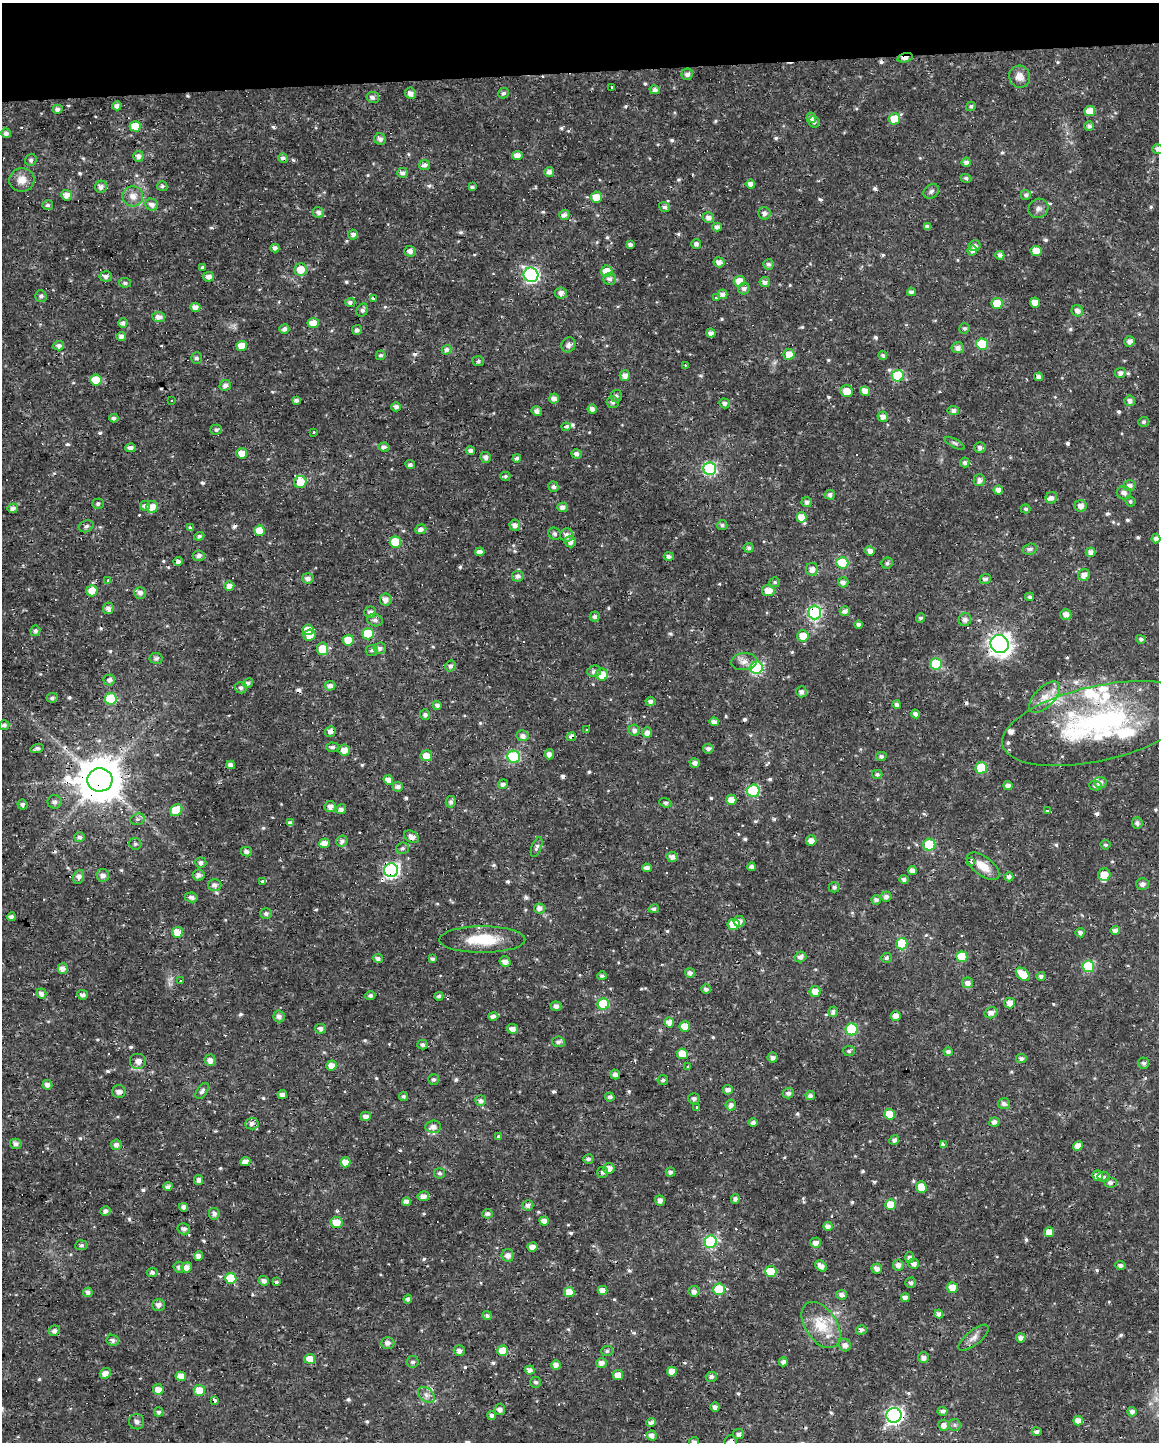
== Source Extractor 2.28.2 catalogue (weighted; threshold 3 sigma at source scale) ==
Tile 3 of 4 x 3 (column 3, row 1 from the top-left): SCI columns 2313-3469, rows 2890-4329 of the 4625 x 4381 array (HDU 1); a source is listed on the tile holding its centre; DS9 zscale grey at full resolution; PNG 1161 x 1444 px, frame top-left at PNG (2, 3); each listed source drawn as its Kron ellipse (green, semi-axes under 4 px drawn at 4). Shown black and unused: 5% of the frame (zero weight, under 3 of 4 exposures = <1% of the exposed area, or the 3 px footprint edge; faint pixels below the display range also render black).
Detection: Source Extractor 2.28.2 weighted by HDU 2 'WHT'; one run over the whole footprint, this tile lists its part. Background 0.0225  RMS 0.0028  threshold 0.0126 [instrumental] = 3 sigma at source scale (4.5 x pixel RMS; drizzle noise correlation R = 1.50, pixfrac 1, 0.0396/0.0396 arcsec/px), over >= 5 px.
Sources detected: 675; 28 cosmic-ray / hot-pixel residue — neither listed nor drawn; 13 inside a brighter listed object's ellipse — not listed separately; of the other 634, all 500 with FLUX_AUTO >= 0.548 (the completeness limit of this list) listed and drawn (134 fainter detections not listed), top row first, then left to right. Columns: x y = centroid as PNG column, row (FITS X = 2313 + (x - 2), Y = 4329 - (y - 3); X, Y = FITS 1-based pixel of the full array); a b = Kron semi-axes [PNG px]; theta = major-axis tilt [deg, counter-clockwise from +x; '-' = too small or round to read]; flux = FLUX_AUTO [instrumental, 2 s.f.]
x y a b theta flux
905 58 8 4 14 2.3
687 74 6 5 - 1.1
1019 77 11 10 - 2.5
612 87 3 3 - 2.6
655 90 5 4 - 1.1
410 93 5 5 - 1.5
503 93 5 5 - 0.73
373 97 6 5 - 1.1
117 106 4 4 - 1.2
971 106 5 5 - 0.58
57 109 5 4 - 0.91
1090 111 5 5 - 3.3
811 118 5 5 - 0.95
894 119 6 5 - 5
814 122 6 5 - 0.78
135 126 5 5 - 5.3
1089 126 5 4 - 1
6 133 5 4 - 1
380 139 6 5 - 1.1
1158 149 5 5 - 1.3
517 155 5 4 - 2.2
138 156 5 5 - 1.3
283 158 5 4 - 1.3
31 160 6 5 - 0.8
966 162 5 4 - 1.3
424 165 5 5 - 1.1
549 172 5 4 - 1.1
402 173 5 5 - 1.2
966 178 5 4 - 0.63
22 180 12 12 - 3
750 184 5 4 - 1.4
162 186 5 5 - 0.62
101 187 6 6 - 1.4
472 187 4 3 - 0.58
931 191 8 6 39 0.83
66 195 5 5 - 2.1
1026 195 5 5 - 0.85
133 196 10 10 - 2.4
596 197 5 5 - 3.6
48 205 5 5 - 0.68
152 205 6 6 - 1.4
664 207 5 5 - 0.86
1038 208 10 9 - 1.4
318 212 6 5 - 1.2
764 213 6 6 - 0.94
564 215 5 5 - 1.2
708 217 5 5 - 1.5
717 227 4 4 - 1.4
927 227 4 4 - 0.97
353 235 5 5 - 1.2
696 244 5 5 - 1
630 245 4 4 - 0.99
975 246 6 5 - 1.2
275 248 4 4 - 1.1
410 251 6 5 - 1.2
972 251 5 4 - 1.2
1036 251 5 5 - 4.3
1000 255 4 4 - 1.2
719 262 5 5 - 1.4
768 264 5 5 - 1
203 267 3 3 - 3.4
301 270 6 6 - 4.1
607 271 6 5 - 4.6
531 275 7 7 - 58
106 276 6 5 - 1.1
208 277 5 4 - 1.4
610 279 6 5 - 1.2
739 281 5 5 - 3.5
765 282 5 5 - 1.3
125 283 6 5 - 0.66
744 289 6 5 - 1
911 292 4 4 - 0.98
561 293 6 5 - 1.3
722 294 5 4 - 1.3
41 296 6 5 - 0.78
716 297 3 3 - 0.82
373 298 4 3 - 4.4
350 302 5 4 - 0.84
1035 302 5 5 - 2.4
997 303 5 5 - 7.5
195 307 5 4 - 1.8
362 310 7 5 60 0.88
1077 311 6 5 - 1.3
159 317 6 5 - 1.9
123 323 5 4 - 1.3
313 323 5 5 - 3.7
965 328 5 5 - 0.61
284 329 5 4 - 1.2
357 330 5 5 - 0.91
711 333 5 4 - 1.2
121 336 5 4 - 1.3
1130 341 5 5 - 1.3
982 344 6 5 - 12
568 345 8 6 60 1.2
59 346 5 5 - 1.1
242 346 5 5 - 4
958 348 6 5 - 1.3
447 350 5 4 - 1
789 354 5 5 - 3.5
381 355 5 4 - 0.65
883 356 4 4 - 0.89
196 358 6 5 - 0.69
478 361 6 5 - 0.6
685 365 3 2 - 0.59
1120 373 6 5 - 1.1
898 375 6 6 - 19
625 376 5 5 - 1.8
1038 377 4 4 - 1.2
96 380 5 5 - 8.5
225 385 6 5 - 1.2
847 391 6 6 - 3
865 391 5 5 - 2.7
616 396 6 5 - 0.71
554 399 5 4 - 1.4
296 400 4 3 - 0.9
171 401 3 3 - 0.83
1130 401 5 5 - 1.2
613 402 6 6 - 0.86
725 403 5 4 - 1.1
396 407 4 4 - 1.2
592 409 4 4 - 1.3
953 410 5 4 - 1
537 411 5 4 - 1.1
883 417 5 5 - 1.7
114 418 4 4 - 0.82
1143 422 5 5 - 0.58
566 427 4 3 - 67
216 430 5 5 - 0.77
313 433 3 3 - 0.69
955 443 11 4 -28 0.63
384 447 5 4 - 0.89
131 448 5 4 - 1.1
980 448 6 5 - 0.96
470 450 4 4 - 0.82
242 453 5 5 - 2.8
577 454 5 4 - 1.3
485 457 5 5 - 1.2
517 458 4 4 - 1
965 463 5 4 - 1
410 464 5 3 - 0.96
710 469 6 6 - 33
505 476 5 4 - 0.57
979 480 6 5 - 1.3
300 482 6 6 - 3.9
1129 486 6 5 - 1.3
554 487 5 5 - 0.83
998 490 4 4 - 1.7
1124 493 7 6 - 1.4
830 495 5 4 - 1
1051 498 6 5 - 1.1
1130 501 5 5 - 0.56
807 502 5 5 - 1.1
98 504 6 5 - 0.71
145 506 5 5 - 1
1081 506 6 6 - 1.7
152 507 6 6 - 3.1
563 507 5 4 - 1.4
13 508 5 4 - 1.3
1026 509 5 4 - 0.58
801 517 5 5 - 3.1
515 525 5 5 - 1.4
722 525 5 5 - 0.74
86 526 8 5 20 0.76
191 527 4 3 - 0.79
421 529 6 5 - 1.2
260 531 5 5 - 4.7
555 534 6 5 - 0.58
567 535 6 6 - 1.5
199 536 5 4 - 0.64
1156 538 5 4 - 1.1
395 542 5 5 - 9
570 542 6 5 - 1.4
749 548 5 5 - 0.65
1030 549 7 5 14 1
870 551 5 4 - 1.4
480 552 4 4 - 1.5
1090 552 5 5 - 1.3
199 556 6 5 - 1.1
669 557 5 4 - 0.95
178 561 4 4 - 1.1
842 563 6 6 - 15
887 563 6 5 - 0.68
812 569 6 6 - 1.9
1084 575 6 5 - 1.7
518 576 6 5 - 1.3
308 578 6 5 - 1.2
985 579 5 5 - 1
108 580 3 3 - 1
775 582 5 5 - 0.56
843 582 5 5 - 1
229 586 5 4 - 1.9
92 591 5 5 - 3.7
768 591 6 5 - 3.1
140 593 6 6 - 1.2
1030 597 4 4 - 0.63
386 600 6 6 - 1.8
108 608 6 5 - 1.1
845 611 5 4 - 1.2
370 612 6 5 - 1
815 613 7 6 - 39
1066 615 5 5 - 1.5
595 616 5 5 - 0.74
920 618 5 4 - 0.7
375 620 8 6 -15 1.1
965 620 6 6 - 1.3
859 625 4 4 - 0.94
308 630 5 5 - 3.3
35 631 5 5 - 0.79
368 634 6 5 - 12
310 635 6 5 - 2.9
803 636 6 5 - 4.1
1141 639 5 4 - 0.74
348 640 5 5 - 4.6
1000 644 9 8 - 190
380 648 6 6 - 1.1
322 649 6 5 - 6
372 650 6 5 - 0.59
156 658 7 5 -8 0.81
744 662 13 8 6 1.9
936 664 5 5 - 15
451 666 6 5 - 0.91
757 668 6 6 - 29
594 671 7 5 13 1
602 675 6 6 - 4.4
109 680 6 5 - 1
248 683 5 5 - 0.91
330 686 5 5 - 1.3
241 688 6 5 - 0.79
801 692 5 5 - 1.1
1044 697 19 10 46 3.6
52 698 6 5 - 0.64
111 699 6 6 - 13
650 701 5 4 - 0.96
437 705 4 4 - 1.1
897 705 4 4 - 0.93
915 714 4 4 - 1.2
425 715 5 5 - 0.81
714 722 5 4 - 1.5
1098 723 98 37 13 58
4 725 5 5 - 0.9
587 730 3 3 - 0.91
634 730 5 5 - 1.1
330 732 5 5 - 1.4
647 732 5 5 - 1.4
523 736 6 5 - 1.3
571 737 5 3 - 3.8
332 747 6 5 - 0.74
37 749 7 4 15 0.89
708 749 5 5 - 0.93
344 750 5 5 - 2.5
549 754 5 4 - 1.3
426 756 6 5 - 3.2
881 756 5 4 - 0.7
514 757 6 6 - 26
695 763 5 4 - 1.2
231 765 4 4 - 1.3
981 768 6 6 - 13
877 774 5 4 - 0.71
100 780 12 11 - 1000
388 780 5 4 - 1.9
1100 782 6 5 - 1.3
503 784 5 4 - 0.95
1008 786 4 4 - 1.3
1095 786 6 5 - 0.93
398 787 5 5 - 1.2
753 791 6 6 - 24
731 800 5 5 - 2.7
55 802 7 7 - 1.1
451 802 6 5 - 0.89
665 803 6 4 -19 0.61
22 804 5 5 - 0.82
330 807 5 5 - 1.4
341 809 5 5 - 1.1
176 810 7 5 42 6.7
1047 810 3 3 - 14
137 819 7 5 19 0.7
290 823 4 4 - 1.6
1137 823 5 5 - 0.91
80 837 5 5 - 1
412 837 8 5 -29 1.7
342 841 6 5 - 1.1
811 841 5 5 - 1.9
324 843 5 5 - 2.3
135 844 6 6 - 0.56
929 845 6 6 - 11
1105 845 5 4 - 0.58
537 847 10 5 69 0.72
402 848 6 5 - 0.6
246 852 5 4 - 1.2
672 857 5 5 - 1.3
971 861 3 3 - 47
201 863 5 5 - 0.76
983 866 19 9 -36 3.6
752 867 4 4 - 1
647 868 5 4 - 1
391 870 7 7 - 61
912 871 4 4 - 1.8
103 875 6 6 - 1.4
198 875 6 5 - 1.2
1104 875 6 6 - 3.2
79 877 7 5 73 1.5
1009 877 4 4 - 1
904 880 4 4 - 1.1
263 881 3 3 - 6.2
1142 884 6 5 - 1.2
215 885 6 6 - 1.1
834 887 5 5 - 0.81
886 896 5 5 - 1
191 897 6 5 - 1.2
876 900 5 4 - 0.96
539 908 5 5 - 1.4
654 909 5 4 - 0.67
266 913 5 5 - 0.79
11 917 4 4 - 0.92
739 921 5 5 - 1.5
734 924 6 5 - 5.7
1115 930 5 4 - 1.3
177 932 5 5 - 3.9
1080 933 4 4 - 1.1
482 940 43 13 0 9.8
902 943 6 5 - 9.8
800 957 6 5 - 1
962 957 5 5 - 10
378 958 5 4 - 0.92
886 958 5 5 - 0.66
433 959 4 3 - 0.66
505 962 6 5 - 1.5
1088 966 6 6 - 21
63 969 5 5 - 1.5
690 973 5 5 - 1.1
1023 974 8 5 -40 6
602 976 5 4 - 0.67
1041 976 4 4 - 0.74
180 981 3 3 - 1.9
968 983 5 5 - 1.4
706 989 5 4 - 0.97
815 991 5 5 - 3.1
41 994 5 4 - 1.4
83 995 5 4 - 1.1
370 995 5 4 - 0.75
439 996 4 4 - 0.68
1010 1003 5 5 - 2.4
603 1004 6 5 - 14
556 1006 5 4 - 1.2
833 1012 5 5 - 1.2
991 1013 6 5 - 1.5
279 1016 6 5 - 1.2
493 1016 5 4 - 1.3
896 1016 5 5 - 1.9
669 1022 5 4 - 2.1
685 1026 5 5 - 4.5
321 1029 5 5 - 1
512 1029 5 4 - 1.7
852 1029 6 6 - 19
558 1042 6 5 - 0.88
422 1045 5 4 - 0.8
849 1051 6 5 - 0.55
948 1052 4 4 - 0.87
682 1054 5 5 - 5.2
773 1057 5 5 - 1.1
1021 1058 5 4 - 0.89
210 1060 5 5 - 1.4
138 1061 8 8 - 1.8
1144 1063 5 5 - 0.79
332 1065 5 5 - 2.2
688 1067 3 3 - 1.2
615 1074 5 4 - 1.3
434 1079 5 5 - 0.66
663 1080 5 5 - 0.72
47 1085 5 4 - 1.6
728 1090 5 4 - 1.1
119 1091 7 6 - 1.5
202 1091 9 5 56 0.84
788 1093 5 5 - 1
282 1095 4 4 - 1.1
810 1095 5 4 - 1.1
403 1096 4 4 - 0.58
610 1097 5 4 - 0.99
694 1098 6 5 - 0.78
481 1101 5 5 - 0.99
1004 1104 6 5 - 1.1
731 1105 5 5 - 1.1
697 1107 3 3 - 1.8
890 1114 5 5 - 5.4
366 1116 5 4 - 1.4
994 1122 5 4 - 1.3
252 1123 6 6 - 0.97
753 1123 4 4 - 1.2
433 1127 8 6 5 1.6
499 1137 3 3 - 1.7
894 1140 5 4 - 0.99
16 1144 6 5 - 1.2
943 1144 4 3 - 2.5
116 1145 5 5 - 1.1
1078 1146 5 4 - 2.3
588 1159 5 5 - 0.67
245 1162 5 4 - 1.9
345 1162 5 5 - 2.9
609 1168 6 5 - 2.5
602 1172 5 5 - 0.63
670 1172 5 4 - 0.84
439 1173 5 5 - 0.6
1097 1176 5 5 - 1.8
1104 1177 6 5 - 0.64
199 1180 5 4 - 1.3
1110 1183 6 5 - 0.92
168 1186 4 4 - 1.1
921 1187 5 5 - 4.3
423 1196 6 5 - 1.3
735 1199 5 4 - 0.99
660 1200 5 5 - 1.4
406 1202 4 4 - 1.5
528 1205 5 5 - 1.1
891 1205 5 5 - 6.4
184 1207 4 4 - 1.1
105 1211 5 5 - 1.1
214 1214 6 5 - 1.3
488 1214 5 4 - 0.94
544 1221 5 4 - 1.9
337 1222 6 5 - 3.8
828 1226 4 4 - 1.2
184 1229 6 5 - 0.92
1049 1232 5 5 - 2.8
710 1242 6 6 - 27
816 1243 5 5 - 1.5
81 1245 6 5 - 0.71
532 1247 5 4 - 1.7
508 1255 6 6 - 1.5
198 1256 5 4 - 1.5
909 1257 5 4 - 0.95
914 1264 5 5 - 1.4
898 1265 5 5 - 1.3
1120 1265 5 4 - 1
821 1266 6 5 - 1.8
179 1267 5 5 - 0.83
187 1267 5 5 - 2.1
877 1269 5 5 - 1.4
152 1272 5 4 - 1.1
771 1272 5 5 - 8.9
231 1278 5 5 - 8.1
264 1281 5 4 - 1.1
276 1282 4 4 - 0.63
911 1283 5 5 - 0.67
952 1288 5 5 - 2.9
719 1289 6 5 - 10
602 1290 5 4 - 2.2
694 1291 5 5 - 1.1
88 1292 4 4 - 1.2
569 1292 5 5 - 3.3
842 1295 5 5 - 1.1
905 1298 4 4 - 1.1
408 1299 4 4 - 0.91
158 1305 6 6 - 1.3
939 1314 4 4 - 1.6
487 1316 4 4 - 0.79
821 1325 26 16 -56 8.2
861 1330 5 4 - 1
54 1331 5 5 - 1.2
973 1338 18 7 39 2
1021 1338 5 4 - 1.4
113 1340 6 5 - 1.1
388 1343 6 5 - 1.3
845 1345 6 6 - 1.5
459 1351 5 5 - 1.3
503 1351 5 5 - 5.6
607 1351 6 5 - 0.58
923 1358 5 5 - 1.4
310 1359 5 5 - 3.8
413 1362 6 6 - 0.68
783 1362 4 4 - 1
601 1363 5 5 - 1.8
556 1365 5 4 - 1.4
530 1370 5 4 - 1.5
672 1372 5 5 - 2.7
105 1373 6 5 - 1.9
618 1375 5 5 - 2.8
181 1376 5 4 - 3
711 1377 5 5 - 0.97
536 1382 5 5 - 0.64
158 1389 5 5 - 2
199 1390 6 5 - 3.9
426 1395 9 6 -40 1.3
214 1400 3 3 - 3.1
715 1407 4 4 - 1.1
500 1409 6 5 - 1.2
943 1411 5 4 - 1.1
159 1412 5 4 - 0.81
1132 1412 5 4 - 1
492 1415 4 4 - 1
894 1415 7 7 - 93
1078 1421 5 4 - 2.3
137 1422 8 7 - 0.89
651 1423 5 4 - 1.7
944 1425 5 5 - 1.4
955 1425 6 5 - 0.55
1037 1432 5 4 - 0.78
738 1434 5 5 - 1
652 1435 5 5 - 1.5
731 1441 6 6 - 1.3
694 1442 5 5 - 1.1
Overlapping masked pixels (flux is a lower limit): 13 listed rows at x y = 905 58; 283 158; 815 613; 1000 644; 111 699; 1098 723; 330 732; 571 737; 100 780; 391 870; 119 1091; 894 1415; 731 1441
Isophote crosses this tile's border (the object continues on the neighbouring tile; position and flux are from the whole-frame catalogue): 3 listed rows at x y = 1158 149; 731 1441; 694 1442